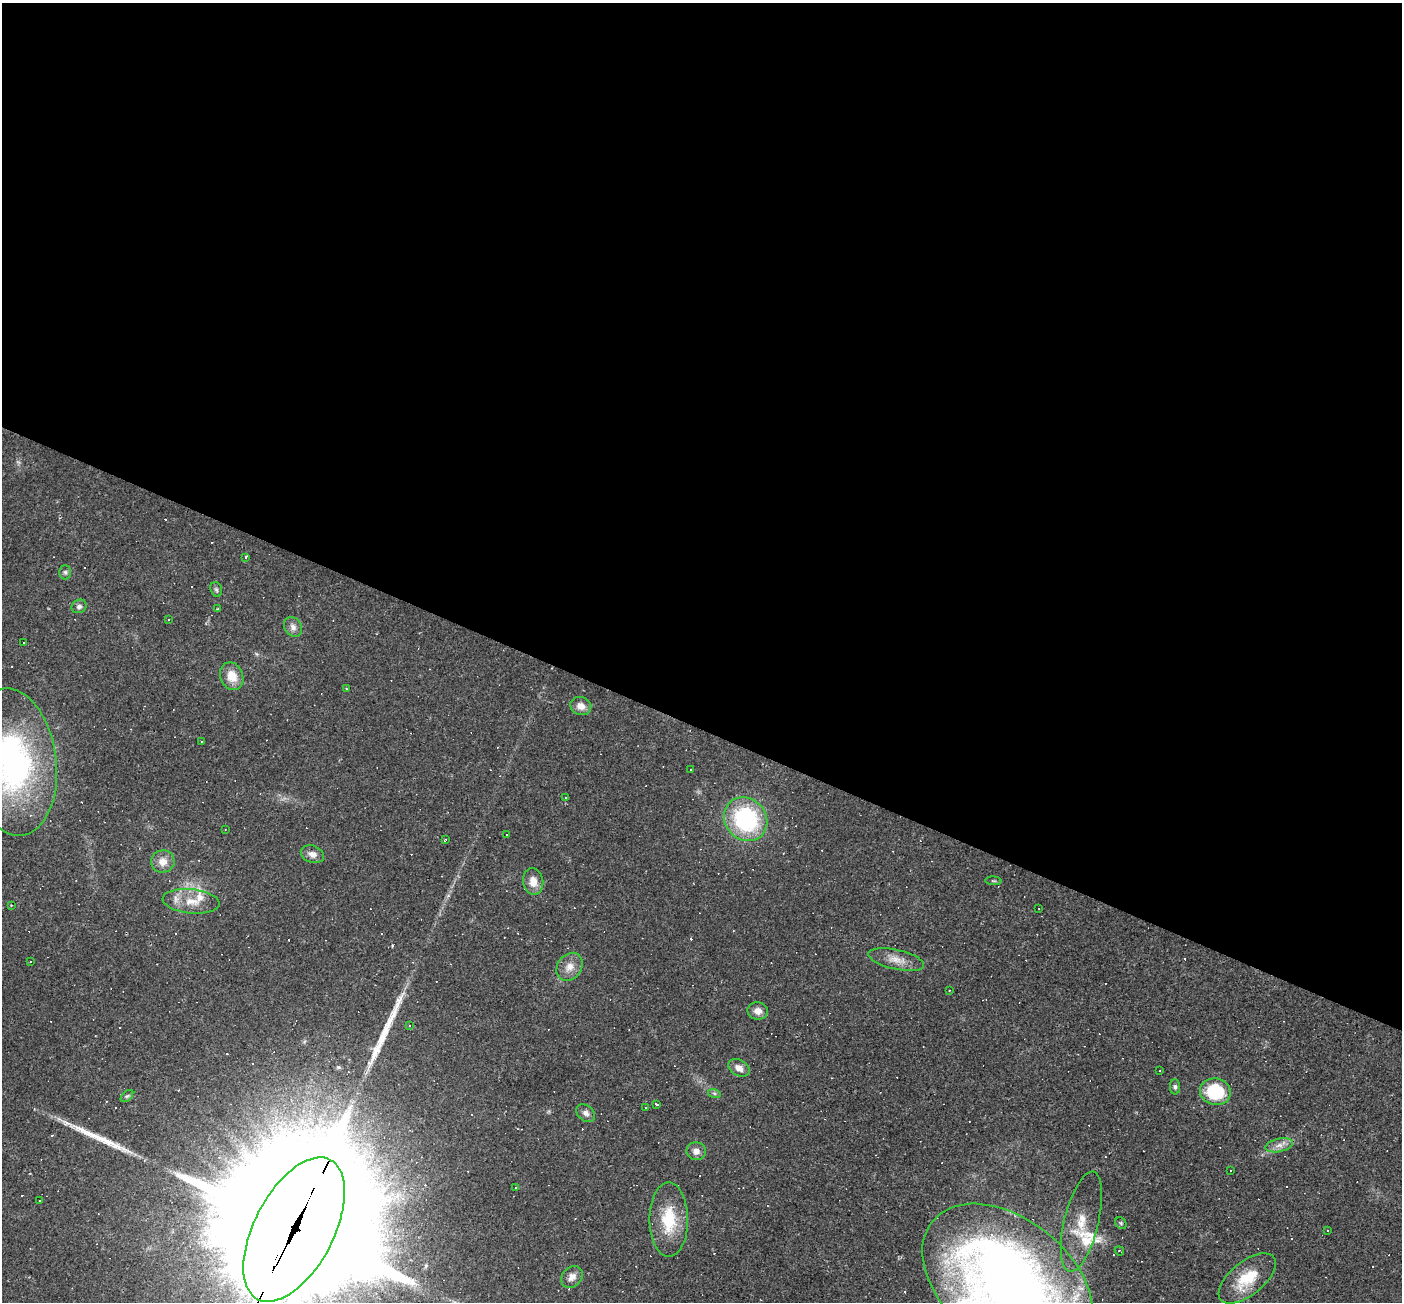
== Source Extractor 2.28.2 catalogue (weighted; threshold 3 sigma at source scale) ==
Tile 3 of 4 x 4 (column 3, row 1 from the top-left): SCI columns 2799-4198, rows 4174-5473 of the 5597 x 5610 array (HDU 1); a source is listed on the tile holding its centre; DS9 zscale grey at full resolution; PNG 1404 x 1304 px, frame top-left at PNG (2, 3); each listed source drawn as its Kron ellipse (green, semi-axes under 4 px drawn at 4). Shown black and unused: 56% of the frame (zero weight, under 2 of 3 exposures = <1% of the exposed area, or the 3 px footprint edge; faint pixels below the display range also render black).
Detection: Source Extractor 2.28.2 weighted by HDU 2 'WHT'; one run over the whole footprint, this tile lists its part. Background 0.0188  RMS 0.0044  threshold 0.0199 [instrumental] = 3 sigma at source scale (4.5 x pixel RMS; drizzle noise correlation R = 1.50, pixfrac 1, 0.05/0.05 arcsec/px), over >= 5 px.
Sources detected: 110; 50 cosmic-ray / hot-pixel residue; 2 long thin detections or spike segments (spike, bleed or trail) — neither listed nor drawn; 3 inside a brighter listed object's ellipse — not listed separately; the other 55 listed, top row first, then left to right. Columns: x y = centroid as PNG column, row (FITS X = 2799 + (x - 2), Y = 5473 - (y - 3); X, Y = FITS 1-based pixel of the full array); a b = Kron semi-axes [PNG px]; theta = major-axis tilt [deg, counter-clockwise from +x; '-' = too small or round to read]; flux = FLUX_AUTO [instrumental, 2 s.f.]
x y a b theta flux
246 557 3 3 - 4.4
65 572 7 6 - 0.99
216 589 7 5 -73 0.93
79 606 7 6 - 1.6
218 609 3 2 - 0.38
168 620 3 2 - 0.4
293 627 10 8 -55 2.4
24 643 2 2 - 0.31
232 676 14 11 -68 7.1
346 689 3 2 - 0.36
581 706 10 9 - 3.6
201 742 2 2 - 0.34
13 762 74 43 -83 120
691 769 2 2 - 0.49
565 798 3 3 - 7.2
746 819 23 20 -48 52
225 830 3 2 - 0.29
506 834 2 2 - 0.35
446 840 3 3 - 0.83
312 854 12 8 -19 2.8
163 862 12 11 - 4.6
993 881 8 3 -5 0.56
533 882 13 10 -83 4.9
191 901 28 12 -6 8.6
11 905 4 2 - 0.33
1038 908 3 2 - 0.31
896 960 28 10 -13 5.8
30 962 3 2 - 0.62
570 967 15 12 53 4.5
949 990 2 2 - 0.32
758 1011 10 8 -12 3
410 1025 3 3 - 0.88
739 1068 11 8 -30 3
1160 1071 2 2 - 0.31
1175 1087 8 5 -89 1
1215 1092 15 13 -11 22
714 1093 6 4 -18 0.76
127 1096 7 4 43 0.86
657 1105 3 3 - 7.5
646 1108 3 2 - 0.37
586 1113 10 7 -40 2.1
1279 1145 14 6 12 3
696 1151 10 9 - 2.8
1230 1170 3 3 - 0.52
516 1187 3 2 - 0.81
40 1201 2 2 - 0.35
669 1220 37 19 -90 18
1081 1222 51 17 76 12
1121 1223 6 5 - 0.64
294 1230 79 40 62 45000
1328 1231 3 3 - 0.97
1119 1251 5 3 - 0.91
572 1277 12 9 48 3
1247 1278 34 17 39 16
1008 1282 97 63 -39 500
Overlapping masked pixels (flux is a lower limit): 1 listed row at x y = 294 1230
Isophote crosses this tile's border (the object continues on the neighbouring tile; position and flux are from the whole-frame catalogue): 3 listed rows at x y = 13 762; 294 1230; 1008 1282